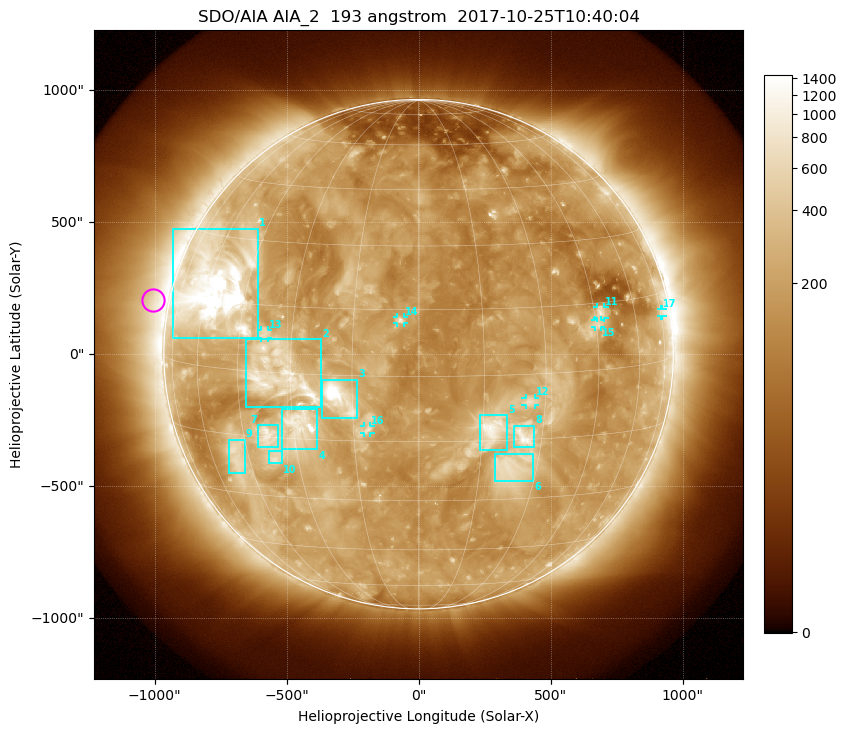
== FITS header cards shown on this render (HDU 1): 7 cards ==
TELESCOP= 'SDO/AIA'
INSTRUME= 'AIA_2'
WAVELNTH=                  193
WAVEUNIT= 'angstrom'
DATE-OBS= '2017-10-25T10:40:04.84'
CTYPE1  = 'HPLN-TAN'
CTYPE2  = 'HPLT-TAN'

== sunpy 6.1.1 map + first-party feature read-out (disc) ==
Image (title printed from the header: SDO/AIA AIA_2  193 angstrom  2017-10-25T10:40:04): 1024 x 1024 px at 2.4 arcsec/px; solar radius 965 arcsec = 402 px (full disc in frame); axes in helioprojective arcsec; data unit not stated in the header (colour bar unlabelled)
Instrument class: DISC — disc imager (sunpy class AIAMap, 193 A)
Bright regions (active regions / flare kernels): reference = the median radial profile (limb darkening/brightening removed); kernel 9 px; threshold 5 sigma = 359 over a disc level ~181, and >= 1.15x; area >= 12 px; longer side >= 10 px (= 24 arcsec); searched inside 0.97 R_sun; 17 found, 17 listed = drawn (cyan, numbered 1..; 7 of them under ~33 arcsec drawn as corner ticks so the feature stays visible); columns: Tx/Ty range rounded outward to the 5 arcsec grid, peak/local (2 s.f.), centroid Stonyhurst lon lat
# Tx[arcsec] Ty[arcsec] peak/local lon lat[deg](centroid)
1 -930..-605 60..475 17 -56 +18
2 -655..-370 -200..60 6.4 -33 -1
3 -370..-230 -240..-95 11 -18 -5
4 -515..-385 -360..-205 9 -28 -12
5 230..335 -365..-230 5.8 +17 -13
6 285..435 -480..-375 3.9 +23 -22
7 -610..-530 -355..-265 5.7 -38 -15
8 360..440 -350..-270 6.3 +25 -14
9 -720..-655 -450..-325 4.3 -49 -20
10 -570..-515 -415..-365 4.3 -36 -20
11 675..705 135..180 4.7 +47 +13
12 405..445 -195..-165 3.6 +26 -6
13 -600..-570 60..90 3.2 -38 +8
14 -85..-55 115..140 5.2 -4 +13
15 670..690 100..130 3.6 +46 +10
16 -210..-180 -300..-270 3.2 -12 -12
17 920..925 145..170 2.9 +76 +11
Off-limb structures (1.02-1.3 R_sun): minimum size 162 px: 4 found; the strongest spans PA ~40..110 deg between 1.02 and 1.3 R_sun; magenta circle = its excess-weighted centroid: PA ~80 deg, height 1.06 R_sun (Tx ~-1005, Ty ~205 arcsec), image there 2.6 x the reference